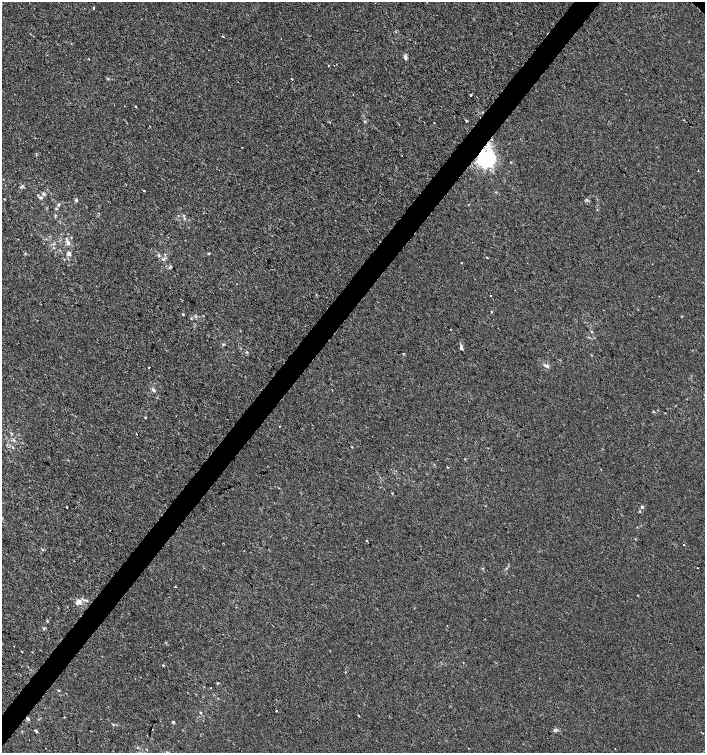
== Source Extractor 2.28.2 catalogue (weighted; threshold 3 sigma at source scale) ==
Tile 7 of 4 x 4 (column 3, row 2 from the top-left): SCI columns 3047-4452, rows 3003-4504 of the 6028 x 6010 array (HDU 1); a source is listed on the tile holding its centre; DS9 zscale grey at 2 x 2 block average (1 PNG px = mean of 2 x 2 image px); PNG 707 x 755 px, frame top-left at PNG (2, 2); no overlay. Shown black and unused: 4% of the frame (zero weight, under 2 of 3 exposures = <1% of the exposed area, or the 3 px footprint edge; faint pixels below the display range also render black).
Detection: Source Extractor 2.28.2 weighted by HDU 2 'WHT'; one run over the whole footprint, this tile lists its part. Background 2.31e-04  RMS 0.0021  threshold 0.00961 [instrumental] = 3 sigma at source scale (4.5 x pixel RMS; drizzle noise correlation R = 1.50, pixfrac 1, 0.0396/0.0396 arcsec/px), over >= 5 px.
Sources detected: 95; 1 inside a brighter object's white glare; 4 cosmic-ray / hot-pixel residue — not listed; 4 inside a brighter listed object's ellipse — not listed separately; the other 86 listed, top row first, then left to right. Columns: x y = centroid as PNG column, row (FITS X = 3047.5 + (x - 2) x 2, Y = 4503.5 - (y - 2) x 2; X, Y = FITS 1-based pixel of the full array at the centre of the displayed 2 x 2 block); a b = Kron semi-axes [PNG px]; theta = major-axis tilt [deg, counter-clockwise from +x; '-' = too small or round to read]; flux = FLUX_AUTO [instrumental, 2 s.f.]
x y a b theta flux
93 7 2 2 - 0.48
222 36 2 2 - 0.37
71 44 2 2 - 0.19
405 57 6 5 - 1.2
334 65 2 2 - 0.46
328 66 2 2 - 0.25
108 78 4 3 - 0.5
291 79 2 2 - 0.75
470 95 2 2 - 2
135 106 2 2 - 0.39
365 121 3 3 - 0.41
466 121 3 2 - 0.47
36 154 3 2 - 0.34
485 159 17 14 56 37
511 162 3 2 - 0.29
22 186 4 2 - 0.43
144 190 2 2 - 0.58
43 194 5 4 - 0.93
4 199 3 2 - 0.25
76 200 4 3 - 0.7
587 200 4 3 - 0.69
58 205 4 3 - 0.74
98 213 3 2 - 0.21
55 215 2 2 - 0.32
184 216 3 3 - 0.46
68 243 6 5 - 1.8
25 253 3 2 - 0.38
69 254 5 5 - 1.5
208 254 3 2 - 0.34
159 255 4 3 - 0.61
487 258 2 2 - 0.43
163 259 4 3 - 0.64
461 262 2 2 - 0.24
490 296 2 2 - 0.38
491 312 3 2 - 0.31
183 314 3 2 - 0.42
682 316 3 2 - 0.29
196 317 3 2 - 0.36
592 332 3 2 - 0.35
223 344 4 3 - 0.57
461 348 3 3 - 1.1
247 352 4 2 - 0.4
403 353 3 2 - 0.26
547 366 8 3 -18 1.3
149 367 2 2 - 0.33
154 390 4 3 - 1.2
654 411 3 2 - 0.32
145 418 3 3 - 0.33
279 426 2 2 - 0.23
137 434 2 2 - 0.35
14 440 4 3 - 0.62
12 447 4 3 - 0.5
352 447 3 2 - 0.27
447 467 2 2 - 0.27
392 493 3 2 - 0.27
67 507 2 2 - 0.85
642 507 4 3 - 0.65
640 511 3 2 - 0.37
635 539 3 2 - 0.24
367 541 2 2 - 0.27
223 543 2 2 - 0.21
684 545 2 2 - 1
42 549 3 2 - 0.37
697 568 2 2 - 0.32
175 587 2 2 - 0.71
638 595 2 2 - 0.2
86 600 4 3 - 0.76
79 601 7 6 - 2.2
44 629 3 3 - 0.45
21 651 3 2 - 0.25
32 652 3 2 - 0.21
163 665 3 2 - 0.37
345 672 2 2 - 0.31
218 683 3 2 - 0.35
211 688 2 2 - 0.18
58 690 3 2 - 0.39
276 711 2 2 - 1.9
200 712 3 2 - 0.31
64 717 3 2 - 0.24
173 722 4 3 - 0.65
113 725 3 2 - 0.34
152 729 2 2 - 0.4
555 730 4 3 - 0.78
36 731 4 3 - 0.72
702 733 2 2 - 0.42
167 752 4 3 - 0.64
Overlapping masked pixels (flux is a lower limit): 1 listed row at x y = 485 159
Isophote crosses this tile's border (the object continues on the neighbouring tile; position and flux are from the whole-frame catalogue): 1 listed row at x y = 167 752
Diffuse or blended objects may show on this block-average render without a row.